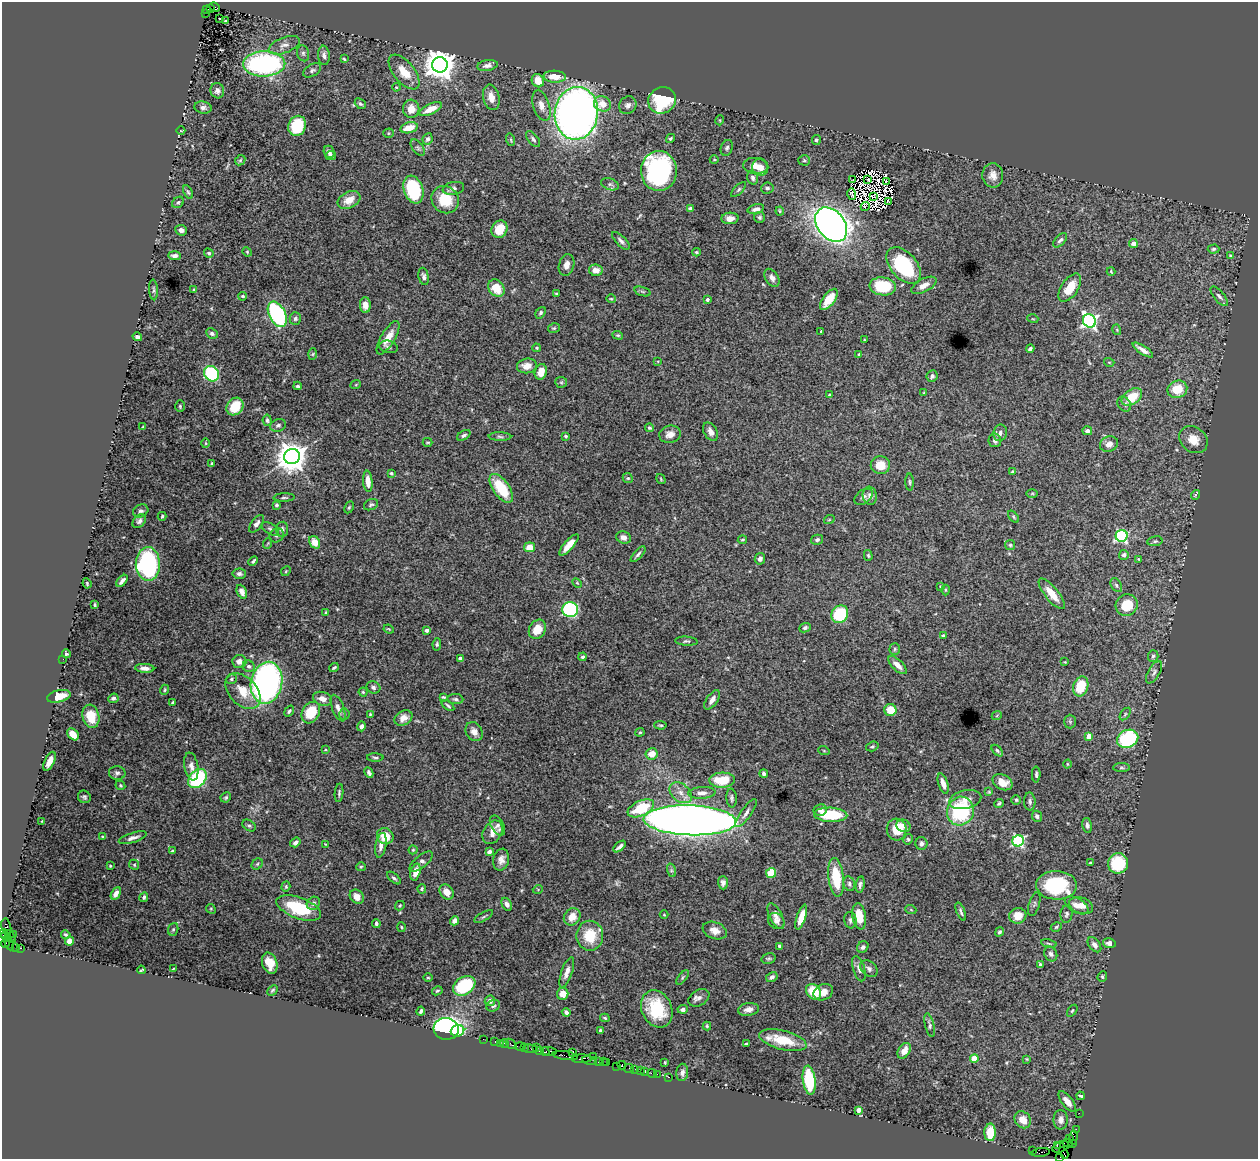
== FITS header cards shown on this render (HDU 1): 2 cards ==
NAXIS1  =                 1256
NAXIS2  =                 1157

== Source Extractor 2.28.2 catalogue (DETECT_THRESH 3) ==
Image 1256 x 1157 px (HDU 1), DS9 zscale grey, 1 PNG px = 1 image px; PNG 1260 x 1161 px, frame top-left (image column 1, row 1157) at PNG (2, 2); each listed source drawn as its Kron ellipse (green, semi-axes under 4 px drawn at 4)
Background 3.6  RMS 0.04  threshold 0.121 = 3 sigma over >= 5 px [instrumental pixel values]
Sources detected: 490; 9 with non-positive FLUX_AUTO (blend fragments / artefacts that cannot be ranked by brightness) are neither listed nor drawn; the other 481 listed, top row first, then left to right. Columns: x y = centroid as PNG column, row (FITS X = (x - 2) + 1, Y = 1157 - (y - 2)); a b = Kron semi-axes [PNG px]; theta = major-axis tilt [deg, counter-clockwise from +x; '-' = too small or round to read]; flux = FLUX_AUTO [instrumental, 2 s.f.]
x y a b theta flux
214 7 6 4 -24 690
210 8 4 2 - 490
206 9 3 2 - 430
205 13 3 2 - 820
220 19 3 3 - 8
225 21 3 3 - 9.9
284 45 16 7 21 18
303 53 8 6 -75 6.2
324 55 10 6 -85 11
344 59 4 4 - 3.5
264 64 21 12 1 530
440 65 8 7 - 4400
487 65 10 5 10 12
312 70 10 6 30 6.9
404 72 21 10 -51 49
555 77 11 6 -2 40
538 81 7 6 - 36
396 87 4 4 - 2.6
217 91 7 7 - 9.7
491 97 13 8 -77 26
662 100 14 12 31 210
360 104 6 4 -42 5
602 104 9 7 -22 36
628 105 9 8 - 12
541 106 16 8 -72 22
203 107 9 6 -9 10
411 109 9 8 - 28
430 109 12 5 25 34
576 113 26 21 83 2200
720 120 5 3 - 2.2
297 126 10 8 69 120
409 128 9 5 15 44
181 131 4 2 - 1.9
388 133 5 4 - 3.4
670 138 5 4 - 3.5
428 139 6 4 63 7
533 139 9 5 -52 7.6
511 140 6 4 -72 4.1
816 140 5 4 - 5.1
418 148 9 5 -53 6.8
727 148 8 6 69 6
329 152 6 5 - 13
331 156 5 4 - 9.5
240 160 6 4 44 4
714 160 4 3 - 2.2
804 160 5 5 - 4.3
755 166 12 8 -6 22
760 167 9 8 - 19
659 171 20 18 -88 590
993 175 12 10 -85 22
753 178 7 5 -73 7.1
853 180 4 2 - 0.84
868 180 2 2 - 4
886 181 3 2 - 6.8
610 184 9 5 -20 7.3
453 188 11 6 10 8.7
767 188 6 5 - 6.3
413 189 14 9 -70 190
739 189 10 4 45 5.2
188 192 7 4 -61 4.4
852 194 6 3 -73 7
873 196 3 2 - 3.4
349 200 12 8 29 34
445 200 14 13 - 71
888 201 4 3 - 0.9
178 202 6 5 - 5.5
865 206 5 3 - 3.5
690 208 4 4 - 10
756 209 8 4 15 12
780 211 4 4 - 2.9
759 217 5 5 - 5.6
730 218 8 6 4 18
831 225 19 13 -51 2300
499 229 9 7 61 49
181 230 6 5 - 9.8
1060 240 9 5 47 8
621 241 11 5 -46 9.1
1133 244 4 4 - 15
1213 249 6 4 3 4.6
247 252 5 4 - 2.9
696 252 4 3 - 3.5
209 253 5 4 - 4.6
175 256 6 4 -2 10
1231 256 4 3 - 3.8
567 265 11 7 75 20
904 265 21 13 -48 220
596 270 7 5 -9 23
1111 272 4 3 - 2.4
424 276 9 5 -79 7.7
772 278 10 6 -57 12
924 285 14 6 29 19
883 286 13 9 -7 140
496 288 9 7 -50 55
1070 288 16 8 56 47
153 290 10 3 -87 5
194 290 3 3 - 3
642 291 8 3 -19 3.8
556 294 3 3 - 3.2
243 296 4 3 - 3.6
1219 296 12 5 -51 8.8
611 299 5 4 - 3
829 299 12 6 53 50
707 300 4 4 - 7.2
365 305 8 5 -89 17
541 313 6 4 53 4.7
277 314 14 8 -63 390
295 318 6 5 - 6.2
1033 319 5 3 - 2.7
1089 321 7 6 - 750
554 328 6 4 13 4
1117 330 5 3 - 2.9
821 331 3 2 - 1.9
212 333 6 5 - 6.9
618 335 5 4 - 3.7
137 337 5 3 - 8.7
388 338 19 7 59 37
864 340 3 3 - 2.5
389 347 9 6 -12 7.1
537 348 4 3 - 2.8
1030 349 4 3 - 6.1
1143 350 12 4 -33 15
313 354 6 4 88 3.2
859 354 4 3 - 3.7
658 361 3 2 - 1.9
1109 362 5 3 - 2.5
527 366 10 7 7 26
541 372 8 6 72 25
212 374 8 7 - 180
932 376 6 5 - 7.2
561 382 6 5 - 4.9
356 384 5 3 - 2.4
298 386 4 3 - 5.2
1177 389 10 8 22 67
924 393 3 2 - 2.3
829 395 4 3 - 3.5
1132 397 11 7 34 65
1124 404 8 6 -53 6.7
180 406 6 4 -88 3.8
235 406 9 7 50 67
267 420 6 4 -82 5
278 425 8 6 23 7.9
143 427 4 3 - 2.8
649 428 4 3 - 4.2
1087 431 5 4 - 8.3
711 432 10 6 -60 16
1000 433 8 6 81 12
670 434 11 8 14 19
464 435 7 4 33 6.8
566 436 4 3 - 4
500 437 11 4 -1 6.3
995 440 7 6 - 11
1193 440 15 12 -39 38
428 442 5 3 - 3.1
206 443 5 3 - 2.7
1109 444 9 7 19 17
292 457 8 7 - 4500
212 463 3 2 - 2.4
880 465 9 9 - 43
1012 471 4 3 - 2.6
391 473 4 3 - 3.9
628 478 5 4 - 4
661 479 5 3 - 2.3
368 481 11 4 -85 25
910 482 8 4 -89 4.7
501 488 16 8 -55 100
1032 493 6 4 1 2.9
1195 495 5 3 - 3.7
870 496 9 7 -82 11
864 497 10 6 38 9.5
284 498 10 3 2 4.5
277 505 4 3 - 5.3
371 505 7 5 26 5.2
349 507 6 4 62 3.8
141 511 8 6 28 7
162 516 4 3 - 3.6
1014 517 7 4 -51 4.2
829 520 5 3 - 2.6
139 521 8 5 46 7
257 524 10 5 52 11
270 529 10 5 -32 6.5
282 529 7 6 - 8.2
277 535 7 6 - 7.2
1122 536 6 6 - 350
623 537 7 6 - 12
742 540 5 3 - 2.9
817 540 6 5 - 6
1155 541 7 5 10 5.3
315 542 7 5 -57 37
268 543 6 3 71 2.9
569 545 13 4 48 29
1010 545 5 5 - 3.6
529 547 5 5 - 32
638 554 10 4 48 7.2
868 555 5 4 - 3.6
1124 555 5 5 - 11
760 559 6 5 - 9.7
1138 559 3 3 - 2.3
253 561 5 3 - 5.2
148 564 17 12 -88 420
286 571 5 4 - 2.8
239 574 6 5 - 8.5
122 581 7 3 47 11
87 583 5 3 - 3.1
577 583 6 3 -44 2.7
1116 585 7 5 -60 5.6
941 586 4 3 - 2.2
945 590 5 3 - 3.2
242 592 7 5 -67 13
1052 594 19 6 -51 40
95 605 4 2 - 3.7
1127 605 11 10 - 61
570 610 8 7 - 340
326 613 3 2 - 2.4
840 614 9 8 - 160
805 628 6 4 25 6.2
389 629 5 3 - 2.6
537 629 10 8 60 45
427 630 3 3 - 12
943 635 4 4 - 4
686 641 11 4 -3 6.2
437 644 6 4 82 4.6
895 649 6 5 - 4.3
66 654 4 4 - 5.9
1153 656 6 5 - 5.3
583 657 4 4 - 5.9
460 658 4 3 - 9.1
63 659 2 2 - 10
239 662 7 6 - 17
1065 662 2 2 - 1.6
898 665 11 5 -43 21
249 666 6 5 - 8.3
145 668 9 4 -3 13
334 668 5 3 - 4.3
1154 672 12 5 61 9.4
231 679 6 4 19 4.9
267 683 21 15 78 1000
1081 686 10 7 72 81
373 687 7 6 - 6.7
165 690 5 4 - 3.6
243 691 21 13 -46 50
363 692 4 4 - 3.8
59 696 12 6 13 50
443 697 4 3 - 3.3
113 698 5 4 - 6.8
322 699 10 6 -18 21
455 699 8 5 -3 5.9
712 700 11 5 55 16
173 702 4 3 - 3.8
448 706 7 3 -38 4.8
338 708 14 6 -69 14
890 710 6 6 - 44
289 711 6 4 53 5.1
311 713 11 8 60 77
344 714 5 5 - 5.2
370 714 4 3 - 2.7
1125 714 7 4 54 4.3
997 715 5 3 - 2.6
91 716 12 8 -75 68
403 718 9 7 33 20
1070 722 7 6 - 5
660 725 6 3 -4 3.4
362 726 5 4 - 7.5
474 732 10 8 -58 19
640 732 4 4 - 3.2
73 734 7 5 -46 34
1089 736 4 4 - 31
1128 739 11 8 23 230
872 746 6 4 17 4.6
325 750 3 2 - 1.9
824 751 6 3 -19 2.4
997 751 7 4 -46 5.4
652 754 6 5 - 34
375 757 8 3 -1 4.8
49 761 10 4 65 20
1067 764 4 3 - 2.3
191 766 14 7 -80 16
1121 768 8 4 0 5.2
117 773 8 7 - 8.2
369 773 5 3 - 7
764 774 4 4 - 6.9
1036 774 8 3 -90 4.9
197 779 11 8 49 230
722 780 13 7 3 77
1002 782 10 7 -27 29
943 784 10 4 -72 19
120 785 5 4 - 3.5
989 792 4 3 - 2.5
339 793 9 4 84 5.1
681 793 12 8 -39 24
702 793 14 6 3 15
84 797 6 6 - 5.7
226 797 5 5 - 4.5
732 798 9 5 -87 6
965 799 16 9 13 26
1016 800 5 4 - 3.5
1030 802 9 5 -89 8.4
999 803 5 4 - 4.7
641 808 14 7 24 100
820 810 7 5 11 10
960 811 14 13 - 250
746 813 16 5 55 13
831 815 16 7 -4 140
1037 816 6 5 - 6.7
690 820 46 15 -2 4400
42 821 3 2 - 1.7
249 825 7 5 -36 6
497 825 11 6 -61 9.4
1087 825 7 5 -79 7.6
903 826 7 6 - 15
897 829 11 10 - 59
493 832 12 9 57 25
385 836 8 8 - 51
103 837 4 3 - 3.6
133 838 14 5 17 12
908 839 5 4 - 4.2
1018 841 6 5 - 360
295 842 5 4 - 9
921 843 6 6 - 11
325 844 3 2 - 1.8
381 845 12 5 79 16
619 847 7 3 41 9.1
413 850 4 4 - 3.2
172 851 4 3 - 3.6
489 852 4 4 - 9.8
501 860 11 8 78 17
421 862 14 6 39 12
1090 863 3 3 - 3.2
1118 863 10 10 - 140
257 864 6 5 - 4
134 865 5 4 - 3.6
110 866 3 3 - 2.5
361 867 5 4 - 3.7
671 870 7 4 -72 4.9
415 872 9 5 74 29
771 873 5 5 - 64
836 877 19 7 -83 99
394 878 8 4 -40 6.2
723 883 6 5 - 8.8
849 884 7 5 -75 6
860 884 8 4 80 6.9
1056 885 20 14 -3 220
286 887 5 4 - 3.3
422 889 4 4 - 4
538 889 5 3 - 2.3
447 892 8 6 -51 29
116 893 7 4 60 14
144 897 5 3 - 5.6
357 897 8 6 -48 18
313 903 7 6 - 8.3
507 904 7 4 -59 12
1034 904 12 5 74 6.4
1077 905 13 7 -31 18
400 906 5 4 - 3.4
1081 906 12 8 -17 22
299 908 23 10 -20 120
211 909 5 4 - 3.1
911 910 5 3 - 2.7
961 912 9 4 -68 6.6
1066 914 9 6 85 6.7
664 915 4 3 - 2
776 916 14 6 -63 15
859 916 13 6 -81 47
1018 916 8 7 - 40
484 917 10 3 31 4.4
572 917 9 7 51 32
801 917 13 4 71 38
850 920 8 6 -84 8.3
454 921 5 4 - 13
776 921 9 7 -42 10
376 924 4 3 - 5.7
6 927 8 5 -79 910
401 927 5 3 - 2.9
1056 927 6 4 29 3.8
173 929 6 5 - 4.7
715 931 12 8 -21 20
999 932 5 4 - 5
4 933 5 3 - 650
13 934 2 2 - 120
66 935 5 3 - 4
6 936 5 3 - 700
590 936 15 13 -89 74
11 937 7 2 -54 160
69 941 4 4 - 18
9 943 7 3 -68 270
1049 943 8 3 -10 4.2
1109 943 6 5 - 12
5 944 4 3 - 360
1094 945 8 5 -51 12
779 946 4 3 - 4.9
16 947 2 2 - 58
863 947 6 5 - 7.1
20 948 3 2 - 1900
1051 954 7 6 - 8.5
769 958 7 5 16 4.8
270 963 11 7 -72 37
1040 965 4 3 - 5.6
173 969 4 2 - 2.7
859 969 13 5 -72 11
869 969 10 7 -40 9.6
141 970 4 2 - 2.9
567 972 16 5 70 16
1102 976 6 4 70 3.9
682 977 8 4 52 3.8
772 977 6 4 31 9.5
428 978 5 3 - 2.7
464 986 12 8 34 160
272 990 6 3 45 3.7
437 991 5 3 - 3.7
814 992 8 6 -51 74
823 992 10 7 26 22
563 994 6 5 - 19
699 998 11 7 31 12
490 1001 5 5 - 11
493 1006 7 5 27 5.7
657 1009 19 15 -65 120
683 1009 5 4 - 13
748 1009 10 6 10 16
421 1011 4 3 - 5.4
1072 1011 7 3 54 3.2
566 1012 4 3 - 7.1
605 1018 5 3 - 3.6
930 1025 12 4 -77 7.6
707 1026 4 4 - 3.2
446 1029 12 11 - 630
600 1030 3 3 - 4.7
458 1031 7 6 - 91
483 1039 2 2 - 57
783 1040 24 9 -14 84
495 1041 3 2 - 190
500 1043 2 2 - 62
505 1043 4 3 - 320
511 1044 6 3 -38 260
746 1044 3 2 - 2.6
520 1046 5 3 - 620
524 1047 2 2 - 240
536 1048 3 2 - 290
530 1049 7 3 -6 760
540 1051 3 3 - 420
549 1051 8 3 -7 950
904 1051 8 5 59 24
545 1052 4 3 - 520
572 1052 3 2 - 2.3
565 1056 12 3 -9 1000
593 1056 2 2 - 120
582 1059 10 3 1 1800
974 1059 4 4 - 73
1027 1059 4 4 - 2.7
590 1060 7 3 -12 1000
598 1062 3 2 - 210
603 1062 4 2 - 350
665 1062 3 2 - 2.3
606 1063 3 2 - 160
622 1065 4 3 - 570
617 1066 2 2 - 120
629 1069 5 3 - 360
635 1070 4 3 - 250
640 1070 3 2 - 310
645 1071 4 3 - 700
682 1072 9 6 82 10
652 1074 5 2 - 230
657 1074 2 2 - 160
668 1077 3 2 - 200
809 1080 14 6 -83 160
1081 1096 4 2 - 3.4
1067 1101 12 5 -53 18
858 1110 4 4 - 18
1079 1113 2 2 - 77
1023 1120 9 7 -49 35
1061 1120 10 7 -89 15
1076 1129 2 2 - 110
990 1132 9 5 88 65
1073 1137 7 3 88 550
1070 1139 4 3 - 210
1068 1143 5 2 - 190
1072 1143 2 2 - 72
1057 1145 4 3 - 230
1061 1147 8 5 24 690
1033 1151 2 2 - 67
1041 1152 9 3 6 520
1064 1153 6 2 -61 340
1060 1157 2 2 - 39
At the frame edge (FLAGS 8, measured only in part): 1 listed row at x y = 1060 1157
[9 non-positive-flux detections neither listed nor drawn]